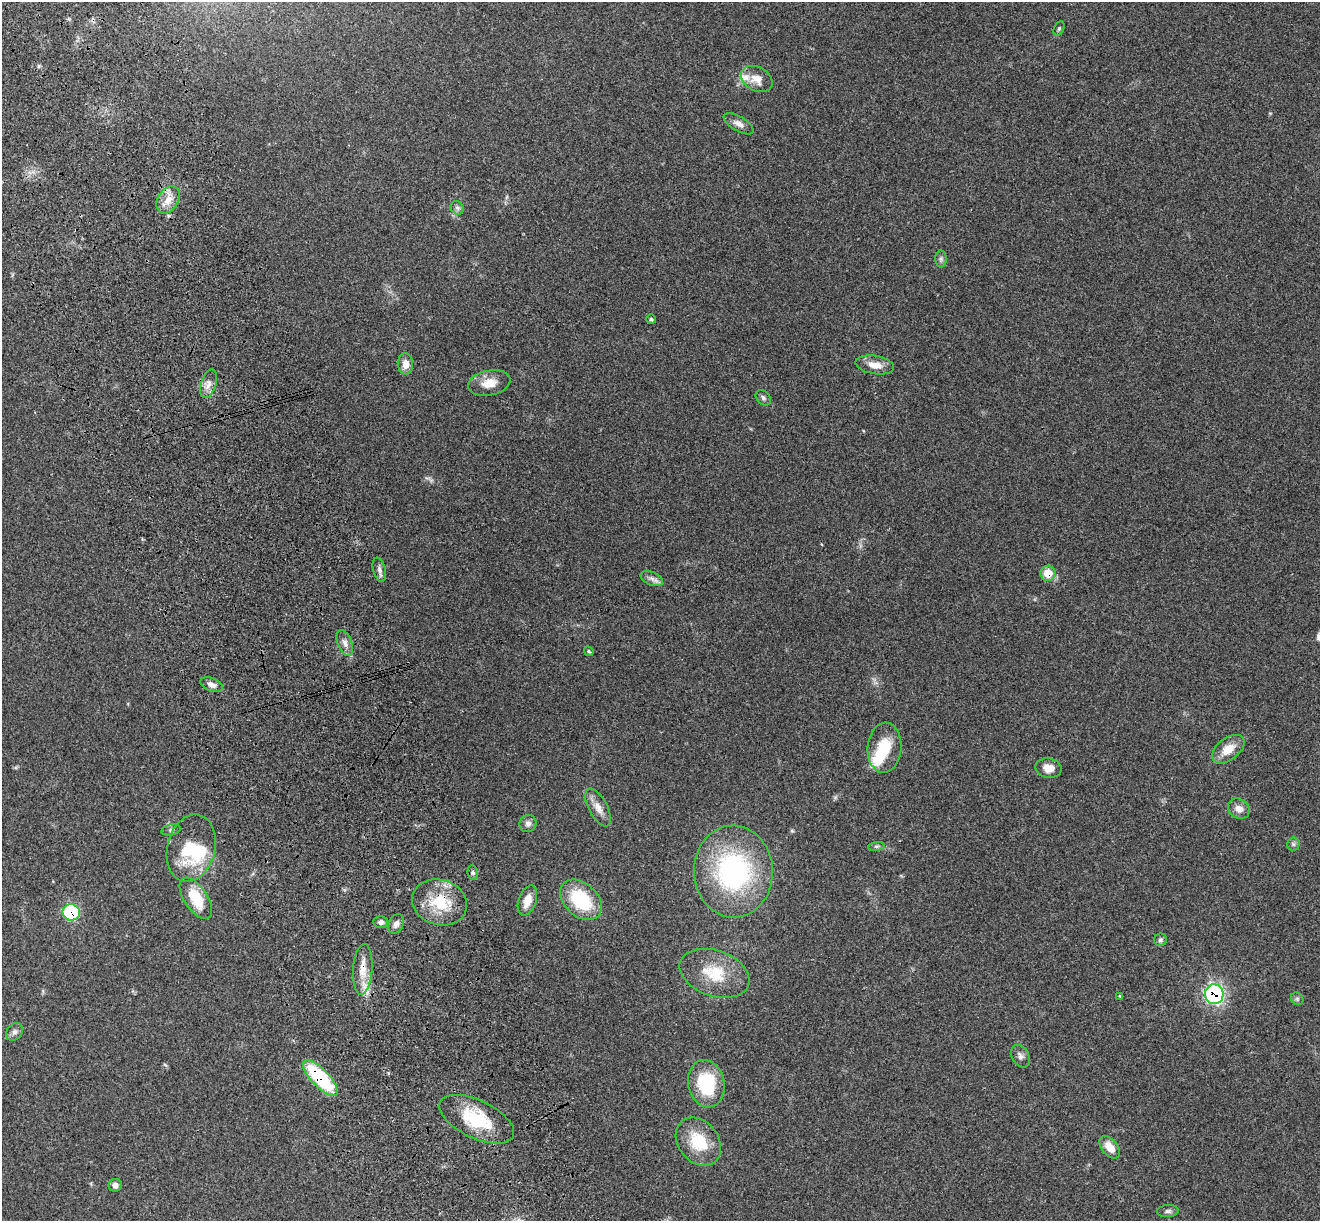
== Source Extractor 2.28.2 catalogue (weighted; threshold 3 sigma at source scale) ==
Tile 11 of 4 x 4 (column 3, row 3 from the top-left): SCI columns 2753-4070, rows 1409-2627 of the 5508 x 5378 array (HDU 1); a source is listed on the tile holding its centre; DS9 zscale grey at full resolution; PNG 1322 x 1223 px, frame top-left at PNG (2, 2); each listed source drawn as its Kron ellipse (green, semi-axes under 4 px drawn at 4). Shown black and unused: <1% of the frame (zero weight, under 3 of 4 exposures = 6% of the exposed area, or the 3 px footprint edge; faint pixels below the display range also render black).
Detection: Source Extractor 2.28.2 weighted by HDU 2 'WHT'; one run over the whole footprint, this tile lists its part. Background 0.181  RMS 0.0079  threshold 0.0357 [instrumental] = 3 sigma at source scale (4.5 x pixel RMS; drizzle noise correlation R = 1.50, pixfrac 1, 0.05/0.05 arcsec/px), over >= 5 px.
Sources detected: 56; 2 inside a brighter object's white glare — neither listed nor drawn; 2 inside a brighter listed object's ellipse — not listed separately; the other 52 listed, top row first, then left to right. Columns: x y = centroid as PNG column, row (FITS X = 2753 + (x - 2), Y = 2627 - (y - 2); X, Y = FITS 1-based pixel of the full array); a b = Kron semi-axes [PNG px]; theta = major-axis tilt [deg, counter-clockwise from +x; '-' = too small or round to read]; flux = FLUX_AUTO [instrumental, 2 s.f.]
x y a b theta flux
1059 29 7 5 63 1.4
757 79 17 12 -27 9.1
738 124 17 7 -31 4.5
168 200 15 10 59 9.1
457 208 7 6 - 2
941 259 8 6 -89 2
651 319 5 5 - 1.1
405 364 10 7 -86 7
875 365 19 9 -10 9.6
489 383 21 12 11 11
208 384 15 7 73 5.2
763 398 9 6 -47 1.9
379 570 12 6 -76 3
1048 573 7 7 - 15
652 579 12 6 -23 3.6
345 643 13 7 -70 4.4
589 651 5 4 - 1.2
211 685 12 6 -22 4.3
884 748 25 17 85 24
1228 749 18 11 37 13
1049 768 13 9 -9 8.3
598 808 21 9 -62 7.8
1239 809 11 9 -34 6
528 824 9 8 - 3.2
171 830 9 5 14 1.9
1293 844 6 6 - 1.8
876 846 8 4 8 1.5
191 848 34 24 75 40
733 871 46 39 -88 130
473 873 7 5 -82 1.6
196 898 24 11 -57 26
527 900 16 9 71 9.2
581 900 24 16 -43 43
439 902 28 22 -16 31
71 912 8 8 - 71
381 922 7 6 - 2.2
396 924 10 7 63 3.5
1160 940 6 6 - 1.7
363 969 25 9 86 12
714 973 36 23 -19 30
1214 994 10 9 - 160
1120 996 4 4 - 0.66
1297 999 7 5 -46 1.6
14 1032 9 7 51 3
1020 1056 12 8 -58 3.4
320 1078 23 8 -46 66
706 1084 24 18 -78 44
477 1119 40 19 -25 40
698 1142 26 20 -52 29
1110 1147 13 8 -50 9.7
115 1185 7 6 - 3.4
1168 1211 11 6 5 2.2
Overlapping masked pixels (flux is a lower limit): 6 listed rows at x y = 1048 573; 439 902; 71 912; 363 969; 1214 994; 320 1078